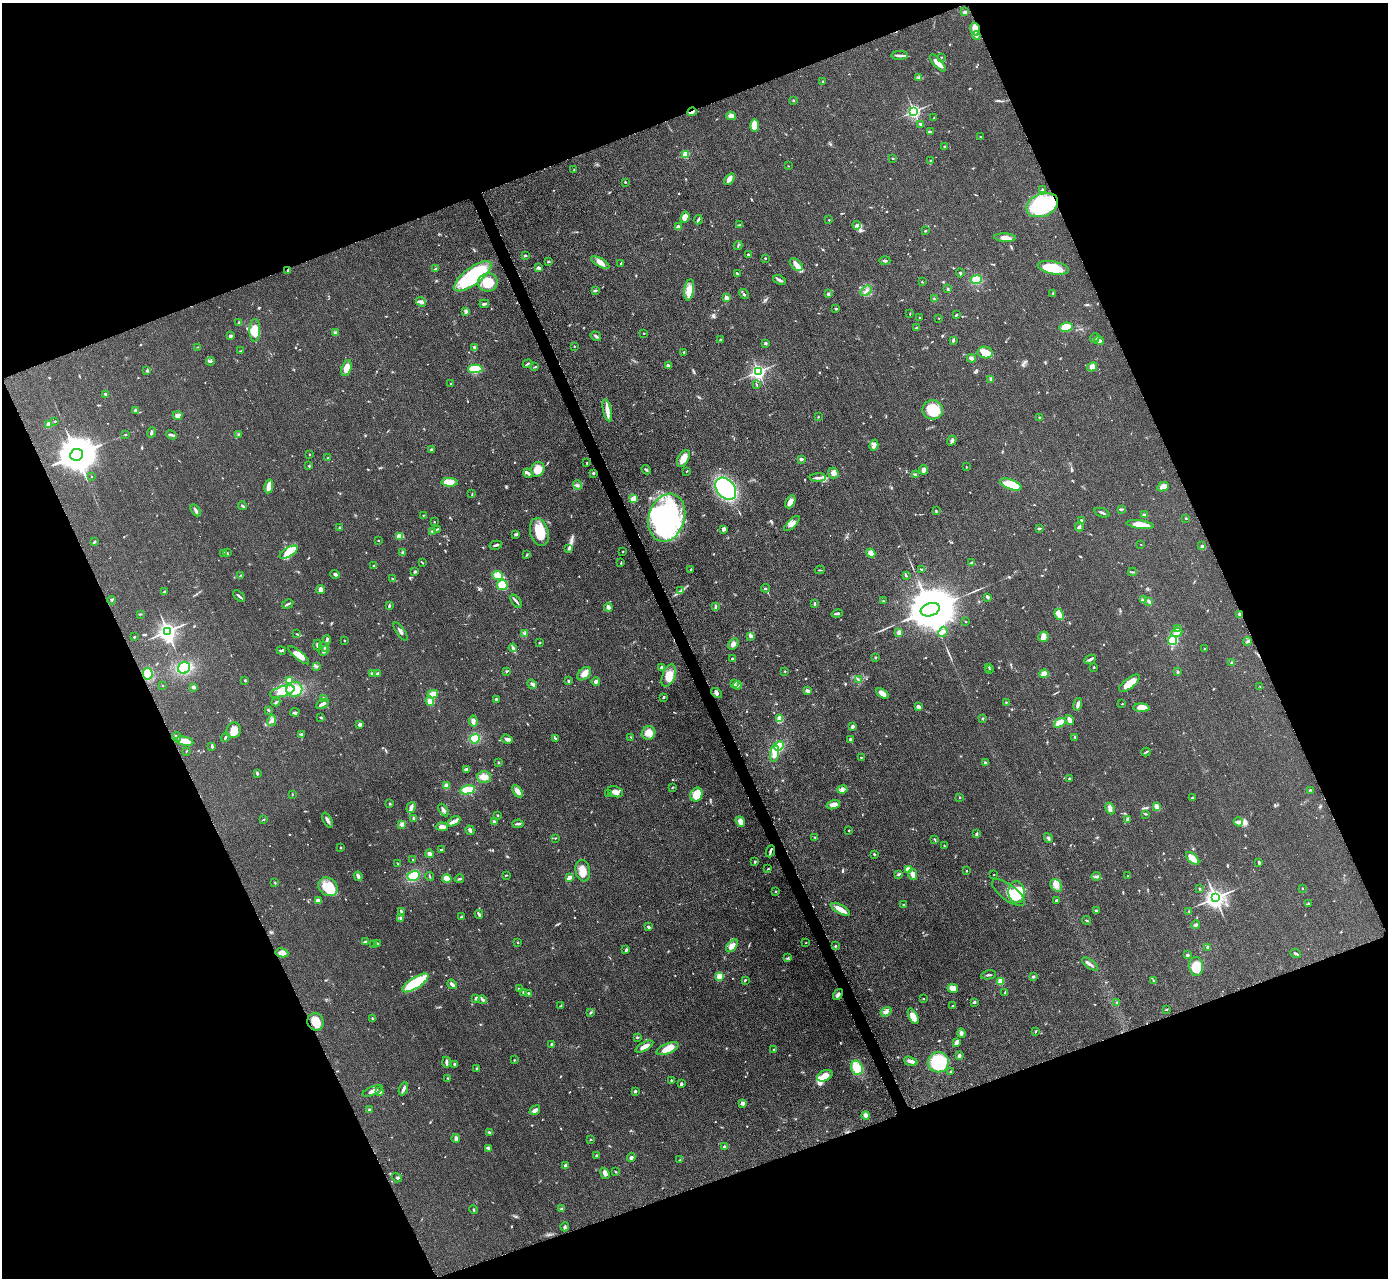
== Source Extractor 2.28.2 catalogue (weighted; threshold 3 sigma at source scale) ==
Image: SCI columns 19-5559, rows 295-5398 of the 5624 x 5584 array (HDU 1 of 3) = the unmasked area's bounding box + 8 px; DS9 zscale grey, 4 x 4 block average (1 PNG px = mean of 4 x 4 image px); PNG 1390 x 1280 px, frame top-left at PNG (2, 3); each listed source drawn as its Kron ellipse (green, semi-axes under 4 px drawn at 4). Shown black and unused: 42% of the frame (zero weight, under 3 of 5 exposures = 4% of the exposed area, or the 3 px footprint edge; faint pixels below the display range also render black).
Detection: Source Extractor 2.28.2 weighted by HDU 2 'WHT'. Background 0.0524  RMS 0.0056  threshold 0.0251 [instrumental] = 3 sigma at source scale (4.5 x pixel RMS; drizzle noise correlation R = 1.50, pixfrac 1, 0.05/0.05 arcsec/px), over >= 5 px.
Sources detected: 775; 2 too faint to see at this stretch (4 x 4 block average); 3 inside a brighter object's white glare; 1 cosmic-ray / hot-pixel residue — neither listed nor drawn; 10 coinciding with a brighter row at this scale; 36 inside a brighter listed object's ellipse — not listed separately; of the other 723, all 500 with FLUX_AUTO >= 1.79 (the completeness limit of this list) listed and drawn (223 fainter detections not listed), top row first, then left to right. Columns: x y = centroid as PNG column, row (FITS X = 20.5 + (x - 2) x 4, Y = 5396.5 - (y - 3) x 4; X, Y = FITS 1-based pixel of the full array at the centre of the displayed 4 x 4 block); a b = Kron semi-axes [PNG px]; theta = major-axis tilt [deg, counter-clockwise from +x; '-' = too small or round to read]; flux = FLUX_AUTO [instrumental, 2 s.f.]
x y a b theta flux
965 12 4 3 - 7.1
975 29 6 4 -72 27
976 35 4 2 - 6.1
900 55 8 3 1 11
941 57 3 2 - 1.9
938 63 10 3 -48 26
919 78 2 2 - 2.2
823 81 2 2 - 3.7
793 100 2 2 - 2.6
914 111 3 3 - 560
692 112 4 2 - 15
731 116 5 3 - 24
934 118 3 2 - 2.4
921 124 4 2 - 4.6
754 125 6 4 89 60
930 132 3 2 - 3.9
981 137 2 2 - 1.9
945 146 2 2 - 2.5
685 155 2 2 - 100
893 158 2 2 - 1.9
930 161 3 2 - 2.4
788 166 2 2 - 1.8
574 170 3 2 - 2.4
729 179 6 3 51 17
625 182 2 2 - 4.5
1042 189 3 2 - 2.4
1042 205 16 11 22 300
685 217 5 4 - 38
698 220 5 2 - 6
829 220 2 2 - 2
739 225 3 2 - 2.7
857 225 4 2 - 9
678 227 3 3 - 14
925 231 2 2 - 3.8
1005 238 11 4 -3 23
738 245 4 2 - 2.6
748 254 2 2 - 3.7
525 255 3 2 - 3.5
765 258 2 2 - 3
549 261 3 2 - 3.5
885 261 5 2 - 5.8
600 262 10 3 -30 27
620 263 2 2 - 2.7
796 264 8 4 -45 15
539 268 4 3 - 9.2
1053 268 16 6 -11 94
435 269 4 2 - 3.2
288 270 3 2 - 2.6
737 273 3 2 - 2.6
960 273 4 2 - 3.6
472 276 22 8 37 280
780 280 7 3 -22 8.5
976 280 5 4 - 52
488 282 10 9 - 97
922 282 3 2 - 1.8
948 289 3 2 - 2.8
689 290 11 5 81 46
595 291 4 2 - 5.7
866 291 6 3 39 8.3
1053 293 2 2 - 2
744 294 5 2 - 4.3
828 294 2 2 - 6.8
726 298 2 2 - 42
934 299 3 2 - 4.1
421 302 5 4 - 10
484 304 5 2 - 6
836 309 3 2 - 3.2
466 311 4 2 - 9.5
910 314 3 2 - 1.9
957 315 2 2 - 2.5
920 317 2 2 - 1.9
939 318 2 2 - 1.9
239 323 2 2 - 7.1
1066 327 6 4 9 52
916 328 3 2 - 3.2
255 330 11 5 89 68
335 333 3 3 - 4.3
643 333 2 2 - 1.8
230 336 4 3 - 4.9
596 336 5 2 - 7.2
1095 338 5 2 - 7.1
720 339 3 2 - 2.4
953 340 4 3 - 4.4
1099 340 5 3 - 7.7
765 343 2 2 - 15
574 346 2 2 - 2.1
198 347 3 2 - 1.9
475 348 3 2 - 9.2
241 351 4 2 - 2.8
684 352 3 2 - 2.6
985 352 7 5 -10 27
971 358 4 4 - 9.9
210 361 4 2 - 4.4
528 364 5 2 - 5
668 366 4 3 - 5.9
535 367 3 2 - 3.2
1092 367 5 4 - 19
346 368 8 5 74 35
475 369 7 4 2 110
147 371 3 3 - 4.1
758 372 3 3 - 860
991 379 3 2 - 5.1
451 384 4 2 - 2.9
757 385 2 2 - 2.3
105 394 3 2 - 6.7
136 410 3 2 - 8
607 410 11 4 -78 24
933 410 10 9 - 99
178 415 5 3 - 13
818 417 2 2 - 2.6
1040 417 2 2 - 6
55 421 2 2 - 2.4
49 424 4 3 - 22
151 432 5 2 - 6.6
125 434 2 2 - 2.1
238 434 2 2 - 2.1
171 435 5 2 - 7.5
952 441 5 3 - 7.2
874 445 6 3 73 8.7
431 449 3 2 - 4
309 454 2 2 - 2.1
76 455 6 6 - 9500
328 458 2 2 - 3.7
683 459 9 5 62 38
801 459 4 3 - 6.2
587 463 3 2 - 2.7
309 466 3 2 - 3.2
966 467 3 2 - 2.3
538 469 7 6 - 38
646 470 5 2 - 4.8
924 470 5 4 - 12
687 471 2 2 - 2.1
528 473 5 3 - 6.8
593 473 3 2 - 3.7
833 473 5 5 - 15
916 475 4 2 - 11
92 477 2 2 - 1.8
818 478 8 2 2 10
450 482 8 4 -2 49
1011 484 11 5 -20 93
577 485 5 3 - 6.3
269 486 7 3 78 39
1163 487 6 4 24 17
726 489 12 9 -50 420
472 494 3 2 - 2
633 499 4 2 - 42
790 502 7 4 63 26
242 506 4 2 - 4.1
1122 509 3 2 - 2.9
196 510 7 2 -59 8.7
936 511 4 2 - 3.1
1102 513 8 2 -20 6.2
423 515 2 2 - 2
1144 515 3 2 - 9.6
667 518 24 18 73 600
1186 518 2 2 - 2.8
1081 520 2 2 - 3.6
434 522 2 2 - 2
792 524 10 4 44 17
1140 525 14 4 -8 51
1079 527 4 2 - 9.2
340 528 2 2 - 8
1039 528 3 2 - 4.4
437 529 3 2 - 3
724 529 3 3 - 9.9
432 531 3 2 - 2.8
539 532 14 9 -73 92
516 534 4 3 - 6.4
400 536 3 3 - 35
379 541 2 2 - 2
94 542 3 2 - 2.7
1141 544 2 2 - 1.8
496 545 6 2 12 5.9
1202 546 3 2 - 4.6
569 548 4 2 - 3.1
623 551 3 2 - 1.9
227 552 2 2 - 1.8
289 552 10 4 31 27
223 553 3 2 - 3.4
403 553 3 3 - 6.1
871 553 5 4 - 27
527 555 3 2 - 2.1
422 563 3 2 - 2.3
621 563 2 2 - 2.8
972 563 3 3 - 5.2
374 566 3 2 - 5.1
921 569 3 2 - 2.8
691 570 3 2 - 3.9
820 570 5 2 - 2.3
415 571 4 2 - 3.4
1132 572 4 2 - 4
335 574 5 3 - 6.5
240 576 4 2 - 6.1
498 576 5 4 - 43
906 576 2 2 - 4.3
393 579 3 2 - 2.6
502 585 5 5 - 54
765 588 4 2 - 2.8
321 590 4 3 - 19
680 591 3 2 - 3.2
165 592 3 2 - 2
239 596 7 2 -42 7.3
988 597 2 2 - 2.1
112 600 4 2 - 3.4
1143 600 2 2 - 2.8
516 601 7 2 -53 7.1
883 601 2 2 - 1.9
1149 601 4 2 - 7.8
814 603 4 2 - 4.5
288 604 6 2 29 6.4
389 606 3 2 - 5.9
608 607 4 2 - 15
715 607 4 3 - 4.7
930 610 10 6 19 27000
140 614 3 2 - 2.5
837 614 5 2 - 7.3
1059 614 6 3 -63 51
1240 614 4 2 - 5.5
966 622 2 2 - 2.8
1177 628 3 2 - 4
167 631 4 3 - 1600
400 631 10 2 -55 10
899 632 3 3 - 10
943 632 5 4 - 9.4
1177 632 6 2 22 8.8
525 633 4 3 - 6
297 634 3 2 - 2.1
751 636 4 3 - 6.6
134 637 2 2 - 2.6
1044 637 5 5 - 19
327 639 4 2 - 5.6
344 640 2 2 - 2
1173 640 4 4 - 97
1247 641 4 2 - 3.9
540 643 3 2 - 2.5
733 644 6 4 60 13
317 645 5 2 - 6.2
324 647 5 2 - 4.4
513 648 4 3 - 6.5
1205 649 2 2 - 2.4
281 651 5 2 - 4.4
324 651 5 3 - 7.4
299 655 13 4 -40 28
876 657 3 2 - 2.7
732 659 2 2 - 4.3
1090 659 6 3 26 7.4
1232 663 3 2 - 7
317 666 3 2 - 3.4
989 667 2 2 - 2.7
1094 667 3 2 - 2.1
184 668 6 5 - 98
662 668 3 3 - 6.6
990 669 2 2 - 2.9
506 671 2 2 - 2.8
785 671 2 2 - 2.4
1178 672 3 2 - 3.8
372 673 3 2 - 5.5
148 674 6 5 - 56
378 674 3 2 - 10
584 674 8 5 43 27
1044 674 5 4 - 21
669 676 12 6 68 40
858 679 3 2 - 3.3
245 680 2 2 - 3.9
289 680 3 3 - 17
568 681 3 2 - 4.4
596 682 4 3 - 8.3
735 683 3 2 - 6.7
1129 683 12 5 37 51
532 684 5 2 - 9.8
737 685 4 3 - 6.4
163 686 2 2 - 1.9
1260 686 2 2 - 2.1
193 687 3 3 - 7.7
294 689 8 7 - 58
807 691 4 3 - 7.1
282 692 13 5 16 33
717 693 6 3 -38 7.5
433 694 5 3 - 24
882 694 7 3 -34 25
663 697 2 2 - 4.6
323 698 3 2 - 2.8
496 699 3 2 - 3.3
430 701 4 4 - 24
276 702 4 2 - 3.7
1006 702 2 2 - 2.8
322 704 7 3 30 12
1078 704 6 2 75 12
1122 704 3 2 - 1.8
918 707 4 2 - 13
1141 708 8 4 -1 27
268 710 3 2 - 2.7
295 712 5 2 - 4.4
321 718 2 2 - 3.7
982 718 3 2 - 3.8
780 719 4 3 - 26
1070 720 5 2 - 26
272 721 5 3 - 8.9
473 721 5 3 - 14
1060 723 6 3 33 69
360 724 3 2 - 14
853 726 3 2 - 7.8
234 730 8 7 - 34
648 733 7 6 - 31
301 734 4 3 - 4.2
177 737 5 2 - 4.7
225 737 4 2 - 5.4
631 737 2 2 - 2
1075 737 4 2 - 2.3
555 738 3 2 - 3.5
475 739 5 5 - 59
507 739 6 3 -18 12
851 740 3 3 - 7.7
184 741 9 4 -12 42
212 746 3 2 - 6.2
779 746 5 4 - 66
187 751 2 2 - 1.8
1146 752 4 2 - 4
775 753 8 4 83 33
861 757 2 2 - 2.2
498 762 2 2 - 2.1
985 762 2 2 - 3.8
466 769 3 2 - 6.9
257 773 3 2 - 3.8
484 777 7 5 -2 31
1069 779 3 2 - 3.6
446 786 3 3 - 21
672 787 4 2 - 1.8
842 789 5 4 - 12
467 790 7 4 13 49
1310 790 3 2 - 2.9
518 791 7 4 -57 19
615 792 8 5 -18 21
609 793 3 2 - 4
292 794 2 2 - 1.9
696 795 7 6 - 69
960 797 2 2 - 2.8
1193 797 4 2 - 4.3
390 804 2 2 - 3.9
833 805 7 3 16 20
411 807 6 3 73 14
1157 807 4 3 - 21
1110 808 6 3 -63 14
443 810 7 3 -58 9.6
1146 814 3 2 - 2.9
498 815 2 2 - 2.4
414 818 3 3 - 8.2
264 819 3 2 - 2.6
1127 819 4 2 - 4.6
328 820 8 3 -64 9.8
454 821 7 4 29 14
740 821 6 4 -52 21
494 822 3 3 - 5.8
1238 822 5 3 - 8.3
402 824 3 3 - 13
518 824 5 2 - 6.1
442 827 6 4 -5 16
470 830 5 3 - 7.8
849 830 2 2 - 2.2
977 834 3 3 - 5.8
815 837 2 2 - 2.8
555 838 2 2 - 2.1
1048 838 5 3 - 6.6
935 839 4 2 - 2.3
944 845 3 2 - 2.1
340 847 2 2 - 1.9
441 850 2 2 - 5
770 851 6 2 68 6.9
429 854 4 3 - 12
874 854 3 2 - 4.1
1193 858 8 3 -43 55
413 859 2 2 - 2
755 862 2 2 - 9.6
1259 863 3 2 - 5.3
398 864 2 2 - 2.3
768 869 3 2 - 2.1
908 869 4 2 - 29
583 871 11 7 -81 35
967 871 2 2 - 2.4
899 874 4 3 - 4.7
913 874 6 4 -76 17
506 875 3 2 - 2.2
994 875 2 2 - 1.9
358 876 5 2 - 16
413 876 6 5 - 54
1096 876 5 2 - 5.4
1128 876 3 2 - 2.6
430 877 4 2 - 2.4
569 877 4 3 - 16
447 879 5 4 - 32
459 879 4 2 - 4.7
275 882 3 2 - 3
1056 885 7 5 -54 19
328 887 10 8 -41 64
1302 888 2 2 - 2.2
1200 889 2 2 - 2.6
775 891 2 2 - 5.9
1017 892 11 8 -86 140
1008 893 20 8 -36 43
1215 898 4 4 - 1400
318 900 3 2 - 19
1056 900 3 2 - 2.9
1308 904 3 2 - 3.3
904 905 2 2 - 2.7
841 909 11 3 -30 36
401 911 4 2 - 5.7
1096 911 3 2 - 6.8
1189 911 2 2 - 2
479 914 4 2 - 10
461 917 2 2 - 11
401 918 4 3 - 5
1087 920 4 2 - 3.2
1195 925 4 3 - 5.1
649 927 2 2 - 10
366 941 4 2 - 4.3
378 943 2 2 - 2.1
518 943 2 2 - 1.9
806 943 2 2 - 1.8
374 945 2 2 - 4.1
732 946 7 4 49 25
835 946 2 2 - 3.3
1208 947 3 2 - 5.5
626 950 4 2 - 6.4
282 953 6 4 -9 21
1296 954 5 2 - 4.5
1188 955 3 2 - 6.9
788 958 2 2 - 2.3
1090 964 9 2 -37 12
1196 967 9 7 -85 67
988 975 7 2 11 5.4
719 976 2 2 - 120
1033 977 2 2 - 9
745 980 2 2 - 3.4
1154 981 3 2 - 2
1000 982 2 2 - 88
415 983 15 5 32 150
452 984 5 2 - 13
953 988 5 4 - 24
519 989 4 2 - 4.7
523 992 2 2 - 7.9
1005 992 2 2 - 3.1
529 993 3 2 - 3.8
838 995 6 4 53 12
476 998 4 2 - 3
923 999 2 2 - 2.4
483 1000 4 2 - 6.2
974 1002 3 2 - 5.5
1117 1003 4 2 - 4.8
561 1005 3 2 - 4.4
953 1006 2 2 - 3.2
1166 1010 3 2 - 2.3
886 1012 6 4 35 13
590 1013 2 2 - 3.3
913 1016 8 3 -62 34
372 1018 3 2 - 3.3
316 1022 9 8 - 40
1036 1031 3 2 - 1.9
961 1033 4 4 - 7.3
638 1037 3 2 - 2.3
957 1042 4 2 - 16
552 1045 3 2 - 11
644 1047 10 3 29 28
667 1049 12 5 22 42
774 1050 2 2 - 7.6
959 1056 3 2 - 9.1
514 1060 2 2 - 2
911 1061 7 3 -17 17
446 1062 5 2 - 9.9
938 1062 10 10 - 170
455 1064 2 2 - 8.7
477 1068 3 2 - 3.1
857 1068 7 5 -62 80
950 1071 2 2 - 4
825 1076 8 5 24 37
448 1078 3 2 - 3.5
671 1080 3 2 - 3.3
681 1084 3 2 - 6.9
403 1089 7 3 66 9.4
372 1091 11 3 22 14
380 1091 3 3 - 10
635 1091 3 2 - 5.9
742 1103 2 2 - 27
369 1110 2 2 - 19
535 1110 6 3 37 12
866 1115 4 4 - 15
489 1132 3 2 - 4.2
456 1138 4 3 - 12
591 1140 3 2 - 1.9
725 1147 3 2 - 10
488 1148 2 2 - 14
597 1156 3 3 - 4
631 1157 4 3 - 6.5
680 1160 3 2 - 4
565 1166 4 3 - 10
615 1172 4 2 - 2
605 1173 6 3 -56 15
397 1178 5 2 - 3.2
562 1209 4 3 - 5.7
473 1210 4 2 - 2.9
565 1227 4 3 - 6.9
Overlapping masked pixels (flux is a lower limit): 2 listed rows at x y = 692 112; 1240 614
Diffuse or blended objects may show on this block-average render without a row.